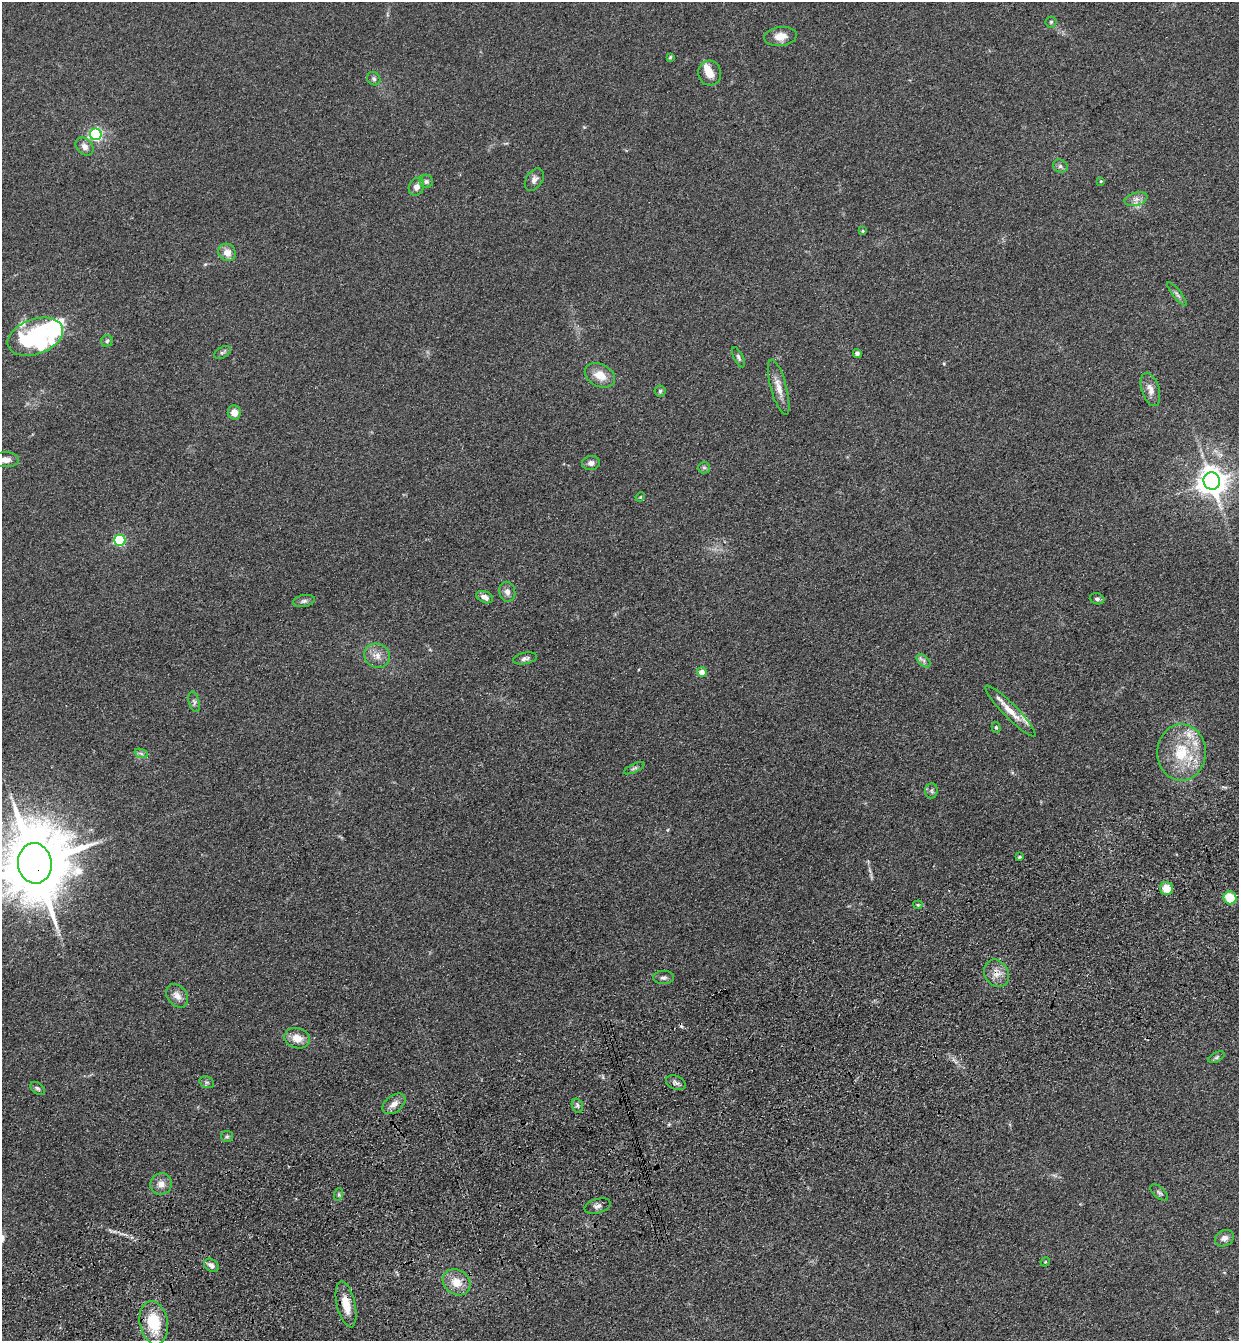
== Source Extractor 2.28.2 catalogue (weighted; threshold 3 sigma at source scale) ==
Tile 7 of 4 x 4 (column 3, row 2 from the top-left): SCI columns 2674-3910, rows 2790-4128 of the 5469 x 5580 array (HDU 1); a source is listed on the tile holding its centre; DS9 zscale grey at full resolution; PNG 1241 x 1343 px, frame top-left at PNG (2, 2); each listed source drawn as its Kron ellipse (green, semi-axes under 4 px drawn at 4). Shown black and unused: <1% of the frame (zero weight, under 3 of 4 exposures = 6% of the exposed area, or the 3 px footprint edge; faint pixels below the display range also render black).
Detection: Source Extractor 2.28.2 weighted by HDU 2 'WHT'; one run over the whole footprint, this tile lists its part. Background 0.157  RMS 0.01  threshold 0.045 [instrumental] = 3 sigma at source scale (4.5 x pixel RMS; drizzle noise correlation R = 1.50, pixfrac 1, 0.05/0.05 arcsec/px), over >= 5 px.
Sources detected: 84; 3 inside a brighter object's white glare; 1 cosmic-ray / hot-pixel residue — neither listed nor drawn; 7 inside a brighter listed object's ellipse — not listed separately; the other 73 listed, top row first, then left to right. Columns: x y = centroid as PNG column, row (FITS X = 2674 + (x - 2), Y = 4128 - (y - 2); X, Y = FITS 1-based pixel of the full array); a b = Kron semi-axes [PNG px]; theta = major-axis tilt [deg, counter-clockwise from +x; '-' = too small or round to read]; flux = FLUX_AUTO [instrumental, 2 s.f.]
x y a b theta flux
1051 22 5 5 - 1.5
780 36 16 9 7 12
670 57 3 3 - 0.98
710 73 12 11 - 9.8
374 79 7 6 - 2.3
96 134 6 6 - 180
85 146 10 7 -45 5.9
1060 166 7 6 - 2.5
534 179 12 8 56 4.3
426 181 7 6 - 2.6
1101 181 3 3 - 0.86
416 187 9 7 64 6.4
1136 199 11 6 14 5
863 231 4 3 - 1
227 252 9 8 - 8.5
1177 294 15 4 -52 3.1
35 337 29 17 20 100
107 341 6 5 - 1.7
222 352 9 5 29 2.3
857 354 4 4 - 2.2
738 357 11 4 -64 2.4
600 375 16 11 -26 15
779 387 29 8 -75 11
1150 389 17 8 -72 8.2
660 391 5 5 - 1.7
234 412 7 6 - 8.3
5 460 13 7 0 6.8
591 463 9 7 7 4.4
704 468 6 5 - 1.9
1212 481 8 8 - 1300
640 497 5 4 - 0.95
120 540 5 5 - 86
507 592 10 8 -76 4.9
485 597 9 5 -23 5.7
1097 599 7 5 -17 2.5
304 601 11 6 12 3.1
377 656 13 12 - 9.2
525 658 12 5 12 3.4
924 661 8 5 -43 2.7
702 672 5 4 - 8.7
194 702 10 5 -75 2.8
1010 711 35 7 -45 16
996 727 5 4 - 1.3
1181 752 28 24 89 46
141 753 7 4 -20 2.2
634 768 11 4 25 2.3
931 791 7 6 - 2.4
1020 857 4 3 - 1.2
35 863 20 17 -84 10000
1166 889 7 6 - 14
1230 898 6 6 - 27
918 905 4 4 - 1.2
996 973 14 11 -58 9.7
663 977 10 6 1 3.2
177 996 13 9 -52 7.6
297 1038 13 10 -16 12
1217 1057 9 4 28 1.8
207 1082 7 5 -19 2.1
676 1083 10 6 -23 3.4
37 1088 8 5 -38 2.1
394 1104 13 8 38 7.2
577 1106 7 5 -71 2.2
227 1136 6 5 - 1.8
161 1184 11 10 - 7.6
1159 1193 10 5 -41 2.4
339 1194 6 4 72 1.5
598 1206 13 7 15 4
1224 1238 10 8 27 5.2
1045 1262 5 3 - 0.83
211 1265 8 6 -36 4.9
456 1282 15 12 -37 14
346 1304 23 9 -77 17
154 1323 22 14 -79 36
Overlapping masked pixels (flux is a lower limit): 4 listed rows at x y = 35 863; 1230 898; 996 973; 346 1304
Isophote crosses this tile's border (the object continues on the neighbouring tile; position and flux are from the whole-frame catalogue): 2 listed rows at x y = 5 460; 35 863